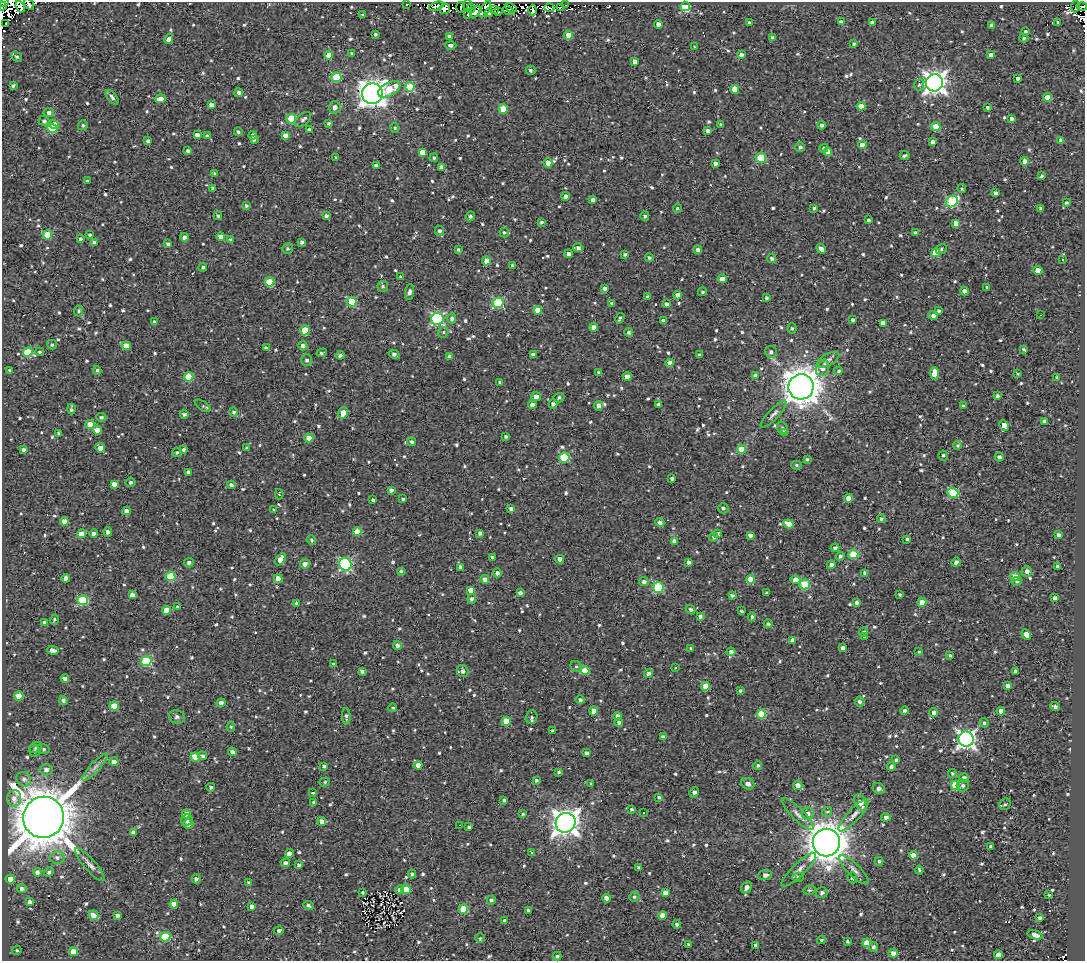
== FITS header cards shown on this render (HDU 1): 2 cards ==
NAXIS1  =                 1083
NAXIS2  =                  959

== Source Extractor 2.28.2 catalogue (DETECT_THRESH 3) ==
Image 1083 x 959 px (HDU 1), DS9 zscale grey, 1 PNG px = 1 image px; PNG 1087 x 963 px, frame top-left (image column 1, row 959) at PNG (2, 2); each listed source drawn as its Kron ellipse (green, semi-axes under 4 px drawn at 4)
Background 1.61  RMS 4.8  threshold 14.5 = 3 sigma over >= 5 px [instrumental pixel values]
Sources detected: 965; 14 with non-positive FLUX_AUTO (blend fragments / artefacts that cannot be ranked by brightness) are neither listed nor drawn; of the other 951, the 500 brightest by FLUX_AUTO listed and drawn (451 fainter detections omitted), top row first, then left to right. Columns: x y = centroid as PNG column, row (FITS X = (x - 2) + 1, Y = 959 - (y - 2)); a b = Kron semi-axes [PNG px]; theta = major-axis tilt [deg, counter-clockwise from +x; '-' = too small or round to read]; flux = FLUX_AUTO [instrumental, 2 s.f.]
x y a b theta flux
4 2 4 2 - 4.2e+03
29 4 6 3 -57 5.8e+02
407 4 3 2 - 6.0e+02
467 5 5 3 - 5.4e+03
565 5 2 2 - 7.0e+02
2 6 4 3 - 7.3e+03
20 6 6 3 -68 6.5e+03
436 6 7 3 19 8.7e+02
685 6 4 4 - 2.2e+04
1082 6 5 3 - 1.2e+03
461 7 5 2 - 1.0e+03
560 7 3 2 - 5.2e+02
1075 7 6 2 82 1.1e+03
471 8 4 3 - 1.3e+03
511 8 6 3 -27 1.3e+03
549 8 5 3 - 1.2e+03
444 9 5 5 - 4.9e+03
485 9 9 4 59 4.9e+03
495 9 3 3 - 1.1e+03
508 10 6 3 -35 1.9e+03
533 10 5 4 - 2.2e+03
475 11 6 4 54 7.1e+03
499 11 3 3 - 1.2e+03
489 13 4 3 - 4.2e+03
362 15 4 3 - 5.2e+02
468 15 3 2 - 5.2e+02
841 22 4 3 - 1.7e+03
872 22 4 4 - 1.6e+03
6 23 3 3 - 3.0e+03
749 23 3 3 - 6.3e+02
1058 23 4 3 - 1.1e+03
658 24 4 4 - 2.2e+03
992 25 4 4 - 9.5e+02
1025 31 4 3 - 7.2e+02
375 34 3 3 - 6.0e+02
569 35 4 4 - 5.4e+03
449 37 4 4 - 1.0e+03
772 38 3 3 - 7.9e+02
1024 38 4 3 - 5.7e+02
169 39 5 4 - 1.9e+03
854 43 3 3 - 5.9e+02
451 45 5 4 - 1.0e+03
694 47 3 3 - 5.2e+02
352 53 4 3 - 5.4e+02
741 54 4 3 - 1.7e+03
329 55 4 4 - 3.6e+03
991 55 4 4 - 1.7e+03
16 56 5 4 - 6.3e+02
635 61 4 4 - 2.2e+03
531 70 5 4 - 7.2e+02
336 77 5 4 - 1.5e+04
1018 78 4 3 - 1.1e+03
935 83 9 8 - 2.2e+05
13 85 4 3 - 7.3e+02
919 85 5 5 - 7.5e+02
410 87 5 4 - 1.2e+04
389 89 12 6 27 8.9e+03
735 89 4 4 - 5.3e+03
239 93 4 4 - 1.0e+03
372 94 10 10 - 3.6e+05
112 97 8 4 -53 1.1e+03
1047 97 4 4 - 4.7e+03
160 99 5 4 - 3.8e+03
211 105 4 4 - 1.6e+03
861 106 4 4 - 5.2e+03
335 107 6 6 - 1.7e+03
988 107 3 3 - 7.1e+02
503 109 5 4 - 7.5e+03
49 112 5 4 - 1.2e+03
291 119 5 5 - 1.4e+04
303 119 9 5 40 1.2e+03
1011 119 4 4 - 1.1e+03
44 121 5 5 - 8.1e+02
329 123 4 3 - 6.4e+02
54 124 5 4 - 3.2e+03
83 125 5 4 - 6.4e+02
721 125 4 3 - 5.7e+02
822 125 4 4 - 9.8e+02
936 127 4 4 - 5.5e+03
52 128 5 4 - 1.3e+04
395 128 5 4 - 5.4e+02
309 130 4 3 - 1.1e+03
708 131 4 4 - 1.5e+03
238 132 4 4 - 6.9e+02
197 135 4 3 - 1.5e+03
253 135 4 4 - 1.3e+03
285 135 4 4 - 2.0e+03
207 136 4 3 - 6.2e+02
254 140 3 3 - 5.1e+02
1061 140 4 4 - 1.3e+03
148 141 4 3 - 1.0e+03
933 142 4 4 - 1.6e+03
862 145 4 4 - 2.6e+03
800 147 5 4 - 8.1e+02
824 148 4 4 - 7.9e+02
188 150 4 3 - 8.4e+02
422 152 4 4 - 2.6e+03
828 152 4 4 - 4.3e+03
905 155 5 3 - 6.5e+02
336 157 4 3 - 6.8e+02
434 158 4 4 - 6.2e+02
761 158 5 5 - 1.6e+04
1025 161 4 4 - 3.0e+03
548 163 4 4 - 4.3e+03
715 163 4 3 - 1.4e+03
376 166 4 4 - 1.9e+03
441 167 4 4 - 1.5e+03
214 173 3 3 - 5.2e+02
1042 176 4 3 - 5.5e+02
87 181 3 3 - 5.5e+02
212 188 3 3 - 5.6e+02
962 189 4 4 - 5.7e+02
996 193 4 3 - 1.2e+03
566 196 4 4 - 1.3e+03
592 200 4 4 - 9.1e+02
952 201 6 5 - 2.8e+04
1066 202 3 3 - 7.1e+02
246 206 4 3 - 6.4e+02
677 208 4 3 - 6.5e+02
814 208 3 3 - 7.1e+02
1041 208 4 3 - 9.2e+02
218 216 4 3 - 5.3e+02
326 216 4 4 - 8.8e+02
470 216 5 4 - 8.5e+02
645 216 5 4 - 8.1e+02
868 220 3 3 - 8.8e+02
542 222 4 3 - 6.9e+02
956 223 4 4 - 2.7e+03
439 231 5 4 - 8.8e+02
504 232 5 4 - 5.6e+02
915 233 4 3 - 9.4e+02
47 235 5 4 - 7.9e+03
90 235 4 3 - 6.4e+02
184 237 4 4 - 1.3e+03
221 237 4 4 - 3.1e+03
80 239 3 3 - 7.7e+02
230 240 4 4 - 7.9e+02
302 242 4 3 - 8.7e+02
94 243 4 3 - 9.7e+02
168 244 4 3 - 8.0e+02
578 248 5 4 - 9.2e+02
287 249 5 5 - 6.3e+02
821 249 5 4 - 2.2e+03
941 249 6 4 39 5.4e+02
458 250 3 3 - 5.1e+02
698 250 4 4 - 1.2e+03
936 253 4 4 - 8.8e+03
569 254 4 4 - 1.3e+03
625 254 4 3 - 6.9e+02
649 258 4 4 - 7.8e+02
772 258 5 4 - 9.5e+02
1063 260 3 3 - 7.3e+02
486 261 4 4 - 2.9e+03
513 265 3 3 - 9.0e+02
203 267 4 4 - 6.4e+02
1038 270 4 4 - 4.7e+03
401 277 4 4 - 6.0e+02
722 279 4 4 - 2.6e+03
270 282 5 4 - 1.1e+04
383 286 5 5 - 8.0e+02
987 287 3 3 - 6.2e+02
605 288 3 3 - 1.1e+03
965 291 4 4 - 1.8e+03
409 292 8 4 84 1.1e+03
702 292 4 4 - 5.6e+02
678 295 4 4 - 2.2e+03
647 297 4 4 - 8.9e+02
766 298 3 3 - 6.6e+02
352 302 5 5 - 1.4e+04
498 303 5 5 - 2.5e+04
612 304 4 3 - 8.1e+02
666 304 4 4 - 1.3e+03
538 310 4 4 - 3.5e+03
79 311 5 4 - 5.2e+02
939 311 3 3 - 6.5e+02
1040 315 3 2 - 6.8e+02
933 316 5 4 - 1.2e+03
452 318 5 4 - 1.2e+03
620 318 5 3 - 6.8e+02
437 319 6 6 - 5.3e+04
853 320 3 3 - 9.5e+02
663 321 4 3 - 1.5e+03
154 322 4 3 - 9.0e+02
883 323 4 4 - 2.8e+03
594 327 4 4 - 2.4e+03
792 328 5 4 - 5.5e+02
305 330 5 4 - 9.6e+03
443 332 5 5 - 5.5e+02
629 332 4 4 - 6.9e+02
52 345 5 4 - 6.6e+02
126 346 4 4 - 4.7e+03
303 346 4 4 - 1.5e+03
266 348 4 3 - 6.9e+02
1024 349 4 3 - 5.5e+02
28 352 5 4 - 1.4e+04
40 352 4 3 - 5.1e+02
771 352 6 6 - 1.0e+03
322 353 5 3 - 6.9e+02
394 354 6 4 -29 1.3e+03
533 354 4 3 - 1.1e+03
340 355 4 3 - 7.1e+02
699 355 3 3 - 6.6e+02
449 356 4 4 - 9.7e+02
307 360 6 5 - 8.9e+02
828 360 12 5 30 1.2e+03
669 363 4 4 - 1.9e+03
823 368 8 6 66 2.7e+03
9 370 3 3 - 5.5e+02
97 370 4 3 - 6.0e+02
838 371 4 4 - 5.8e+02
599 373 4 3 - 7.4e+02
934 373 6 4 -89 5.5e+03
1018 374 3 3 - 5.1e+02
755 376 4 4 - 2.1e+03
189 377 5 4 - 1.2e+04
627 377 4 4 - 3.8e+03
1057 378 4 3 - 6.1e+02
500 382 4 3 - 6.2e+02
801 387 12 12 - 7.3e+05
536 396 5 4 - 1.8e+03
997 396 3 3 - 9.1e+02
559 398 5 4 - 7.0e+02
553 404 5 4 - 9.8e+02
659 404 4 3 - 1.2e+03
532 405 4 4 - 2.5e+03
203 406 9 4 -35 5.6e+02
599 406 5 4 - 1.8e+03
963 406 4 3 - 6.6e+02
71 409 5 3 - 7.1e+02
234 412 5 4 - 6.6e+02
343 413 6 4 77 4.2e+03
184 414 4 4 - 9.0e+02
774 414 18 5 46 1.4e+03
101 417 5 4 - 7.6e+02
1045 422 4 4 - 1.7e+03
90 425 4 4 - 6.0e+03
1004 425 6 4 -65 3.2e+03
782 428 6 5 - 7.1e+02
97 430 4 4 - 2.6e+03
784 432 4 4 - 1.1e+03
58 433 3 3 - 5.1e+02
506 436 3 3 - 5.8e+02
309 438 4 4 - 4.5e+03
412 442 4 3 - 8.1e+02
958 445 4 4 - 5.7e+02
100 448 5 4 - 2.4e+03
247 448 4 4 - 5.9e+02
742 449 4 4 - 7.7e+03
23 450 4 3 - 8.4e+02
184 450 4 4 - 8.8e+02
177 452 5 4 - 6.6e+02
943 455 5 5 - 6.5e+02
564 457 5 5 - 1.8e+04
999 457 4 4 - 1.1e+03
807 459 4 3 - 5.3e+02
797 465 5 4 - 5.5e+02
188 472 4 3 - 8.5e+02
672 478 3 3 - 7.2e+02
131 482 5 5 - 7.3e+02
114 484 4 4 - 2.0e+03
231 485 4 4 - 9.7e+02
391 490 4 4 - 1.0e+03
953 493 6 5 - 1.7e+04
279 494 5 3 - 9.8e+02
848 498 4 4 - 3.4e+03
403 499 4 3 - 6.5e+02
373 500 3 3 - 6.8e+02
723 508 5 5 - 8.0e+02
511 509 4 4 - 1.1e+03
274 510 3 3 - 5.3e+02
126 511 4 4 - 1.9e+03
881 519 4 4 - 6.8e+02
64 521 4 4 - 2.8e+03
660 523 4 4 - 1.5e+03
789 524 5 4 - 4.4e+03
108 532 4 4 - 1.3e+03
357 532 4 4 - 6.4e+03
480 533 4 4 - 1.1e+03
82 534 4 4 - 4.9e+03
94 534 4 4 - 1.5e+03
718 534 3 3 - 7.8e+02
750 535 4 3 - 1.3e+03
1058 535 4 3 - 1.2e+03
714 537 4 4 - 7.6e+02
907 539 4 3 - 7.4e+02
312 540 5 4 - 7.0e+02
674 541 4 4 - 1.8e+03
835 548 4 3 - 1.1e+03
853 554 5 4 - 1.5e+04
840 556 4 4 - 1.0e+03
492 557 3 3 - 8.0e+02
280 559 7 4 55 3.1e+03
560 559 4 4 - 2.4e+03
688 562 3 3 - 1.1e+03
956 562 5 4 - 9.5e+02
189 563 5 4 - 1.1e+03
305 564 5 4 - 1.8e+03
345 564 6 6 - 4.4e+04
831 565 4 4 - 1.8e+03
1057 566 4 3 - 7.3e+02
460 567 4 3 - 1.1e+03
401 571 4 3 - 5.4e+02
1027 571 5 5 - 1.9e+03
497 573 4 4 - 1.2e+03
865 573 4 3 - 1.1e+03
170 576 5 5 - 1.1e+04
1015 577 4 4 - 6.3e+03
66 578 4 4 - 2.4e+03
278 579 4 4 - 4.0e+03
485 579 4 4 - 1.9e+03
750 579 4 4 - 7.7e+03
795 580 5 4 - 4.4e+03
1017 581 5 4 - 6.5e+02
644 582 5 4 - 1.2e+03
805 584 5 5 - 1.5e+04
658 587 6 5 - 2.0e+04
470 590 4 4 - 2.7e+03
520 593 4 4 - 1.1e+03
767 593 4 3 - 7.9e+02
900 594 3 3 - 5.8e+02
132 595 4 4 - 1.8e+03
732 595 4 3 - 1.0e+03
1055 598 4 4 - 1.7e+03
472 599 4 4 - 9.8e+02
83 600 5 5 - 2.0e+04
857 602 3 3 - 1.2e+03
922 602 4 4 - 4.4e+03
297 603 4 3 - 1.2e+03
177 607 4 4 - 8.3e+02
166 610 4 4 - 4.9e+03
691 610 5 4 - 7.6e+02
741 611 3 3 - 6.9e+02
700 617 4 4 - 8.3e+02
752 617 4 3 - 5.4e+02
54 620 5 3 - 6.1e+02
45 623 4 4 - 1.9e+03
768 624 4 4 - 7.9e+02
864 632 5 4 - 7.0e+02
1026 635 5 4 - 2.7e+03
865 637 3 3 - 6.7e+02
792 640 4 4 - 1.6e+03
397 646 4 4 - 1.3e+03
843 648 4 4 - 1.4e+03
691 649 3 3 - 5.6e+02
53 650 6 4 -11 1.8e+03
731 652 4 4 - 1.4e+03
919 652 3 3 - 5.5e+02
950 655 4 3 - 5.6e+02
146 661 5 5 - 2.3e+04
334 664 4 3 - 5.3e+02
576 667 6 5 - 5.7e+02
675 668 3 3 - 1.6e+03
362 671 4 3 - 9.4e+02
463 671 6 5 - 1.3e+03
585 671 4 4 - 7.9e+03
1015 671 4 3 - 1.2e+03
648 673 4 4 - 1.1e+03
65 678 4 4 - 2.1e+03
706 686 4 4 - 6.3e+03
1007 686 4 4 - 1.4e+03
740 690 3 3 - 6.1e+02
19 696 4 4 - 5.8e+03
63 700 4 4 - 9.0e+02
580 700 4 4 - 8.1e+02
860 701 5 5 - 9.7e+02
221 703 4 4 - 1.3e+03
114 706 4 4 - 7.0e+03
1055 707 5 3 - 1.0e+03
393 708 4 4 - 5.4e+02
594 711 4 4 - 4.3e+03
904 711 4 4 - 9.2e+02
1001 711 4 4 - 3.1e+03
934 712 4 4 - 1.7e+03
761 714 5 4 - 1.1e+04
346 716 8 4 -88 8.1e+02
618 716 4 4 - 2.2e+03
177 717 8 6 -13 1.0e+03
532 717 7 5 69 8.1e+02
506 721 4 4 - 6.4e+03
619 722 4 4 - 7.4e+02
984 723 5 4 - 6.4e+02
231 727 5 4 - 5.2e+02
552 731 3 3 - 8.2e+02
663 737 4 4 - 8.9e+02
966 739 7 7 - 1.3e+05
36 748 6 5 - 6.2e+02
44 749 6 4 -17 5.3e+02
35 751 6 5 - 5.5e+02
232 752 4 4 - 1.2e+03
586 753 4 3 - 1.0e+03
203 756 5 4 - 7.6e+02
195 757 4 4 - 7.9e+03
896 760 4 3 - 8.5e+02
114 762 4 4 - 2.1e+03
418 765 4 4 - 3.0e+03
758 765 4 4 - 6.6e+02
324 766 3 3 - 7.1e+02
891 766 4 4 - 9.2e+02
95 767 18 5 47 1.7e+03
46 770 6 5 - 1.4e+03
559 772 4 4 - 5.7e+02
952 773 4 3 - 5.5e+02
964 778 5 5 - 1.3e+03
24 779 7 7 - 1.3e+03
536 780 4 4 - 8.2e+02
325 782 5 4 - 5.4e+02
591 784 3 3 - 5.2e+02
748 784 7 5 -26 1.5e+03
798 785 5 4 - 2.5e+03
955 785 5 4 - 1.3e+04
963 785 6 6 - 8.6e+02
211 787 4 4 - 6.8e+02
879 788 6 5 - 1.3e+03
694 792 5 3 - 1.5e+03
313 793 3 3 - 2.4e+03
659 797 4 3 - 6.9e+02
14 798 8 7 - 2.0e+03
504 800 4 3 - 7.2e+02
314 802 4 3 - 8.9e+02
860 803 9 5 -60 3.5e+03
1005 804 6 5 - 6.8e+02
631 809 4 3 - 5.4e+02
827 812 5 4 - 5.0e+02
644 813 3 3 - 1.3e+03
808 813 6 6 - 1.5e+03
186 814 4 4 - 4.3e+03
523 814 4 4 - 6.3e+02
798 814 21 6 -45 2.2e+03
854 815 21 6 47 2.4e+03
44 817 21 20 - 1.8e+06
886 817 4 4 - 1.6e+03
187 820 6 5 - 1.2e+03
321 821 5 4 - 2.2e+03
566 823 10 9 - 3.3e+05
188 824 5 5 - 1.5e+03
459 825 3 2 - 1.9e+03
469 827 4 3 - 7.0e+02
133 832 4 4 - 1.5e+03
826 843 14 13 - 8.6e+05
991 846 3 3 - 7.8e+02
531 853 3 3 - 7.0e+02
289 854 4 4 - 2.1e+03
913 855 4 4 - 4.3e+03
57 857 7 6 - 1.2e+03
879 861 4 4 - 5.9e+02
285 863 5 4 - 1.4e+03
90 865 21 5 -48 2.0e+03
299 865 4 4 - 6.5e+02
638 868 3 3 - 5.0e+02
799 870 23 6 44 2.4e+03
854 870 20 6 -44 2.0e+03
919 870 4 3 - 5.6e+02
37 872 4 4 - 1.4e+03
49 872 5 4 - 7.3e+02
412 874 4 4 - 8.4e+02
765 875 7 5 6 1.4e+03
798 877 6 4 -4 8.5e+02
852 878 6 4 -70 9.7e+02
10 879 4 4 - 4.6e+03
196 879 4 4 - 1.0e+03
249 883 3 3 - 6.0e+02
746 887 6 5 - 1.7e+03
22 888 5 4 - 1.0e+03
406 889 5 4 - 4.9e+03
400 890 4 4 - 1.8e+03
809 890 6 4 13 6.3e+02
363 892 3 3 - 5.4e+02
665 892 4 4 - 2.5e+03
822 893 6 5 - 1.1e+03
1049 895 3 3 - 5.8e+02
634 897 5 4 - 6.4e+02
606 898 4 4 - 2.1e+03
491 900 4 4 - 7.8e+02
30 902 4 3 - 1.6e+03
174 904 4 4 - 3.7e+03
308 905 6 3 -25 7.7e+02
252 907 4 4 - 1.3e+03
463 909 4 4 - 1.1e+04
528 910 3 3 - 6.5e+02
93 915 5 4 - 3.4e+03
117 915 4 3 - 9.6e+02
662 915 4 4 - 2.8e+03
1039 918 4 3 - 8.0e+02
505 921 3 3 - 2.1e+04
677 924 4 4 - 9.8e+02
279 931 5 4 - 1.0e+03
1035 935 8 4 -16 2.2e+03
165 937 5 5 - 1.7e+04
480 938 5 5 - 5.8e+02
821 940 4 3 - 5.2e+02
848 941 3 3 - 6.6e+02
867 943 4 4 - 6.5e+03
689 945 4 3 - 8.8e+02
756 945 4 3 - 1.4e+03
873 947 5 4 - 9.2e+02
17 950 5 4 - 5.5e+02
73 952 4 4 - 6.3e+03
893 953 4 4 - 2.0e+03
998 955 4 4 - 4.8e+03
557 956 4 3 - 7.5e+02
At the frame edge (FLAGS 8, measured only in part): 4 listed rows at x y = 4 2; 29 4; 2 6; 1082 6
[451 fainter detections neither listed nor drawn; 14 non-positive-flux detections neither listed nor drawn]